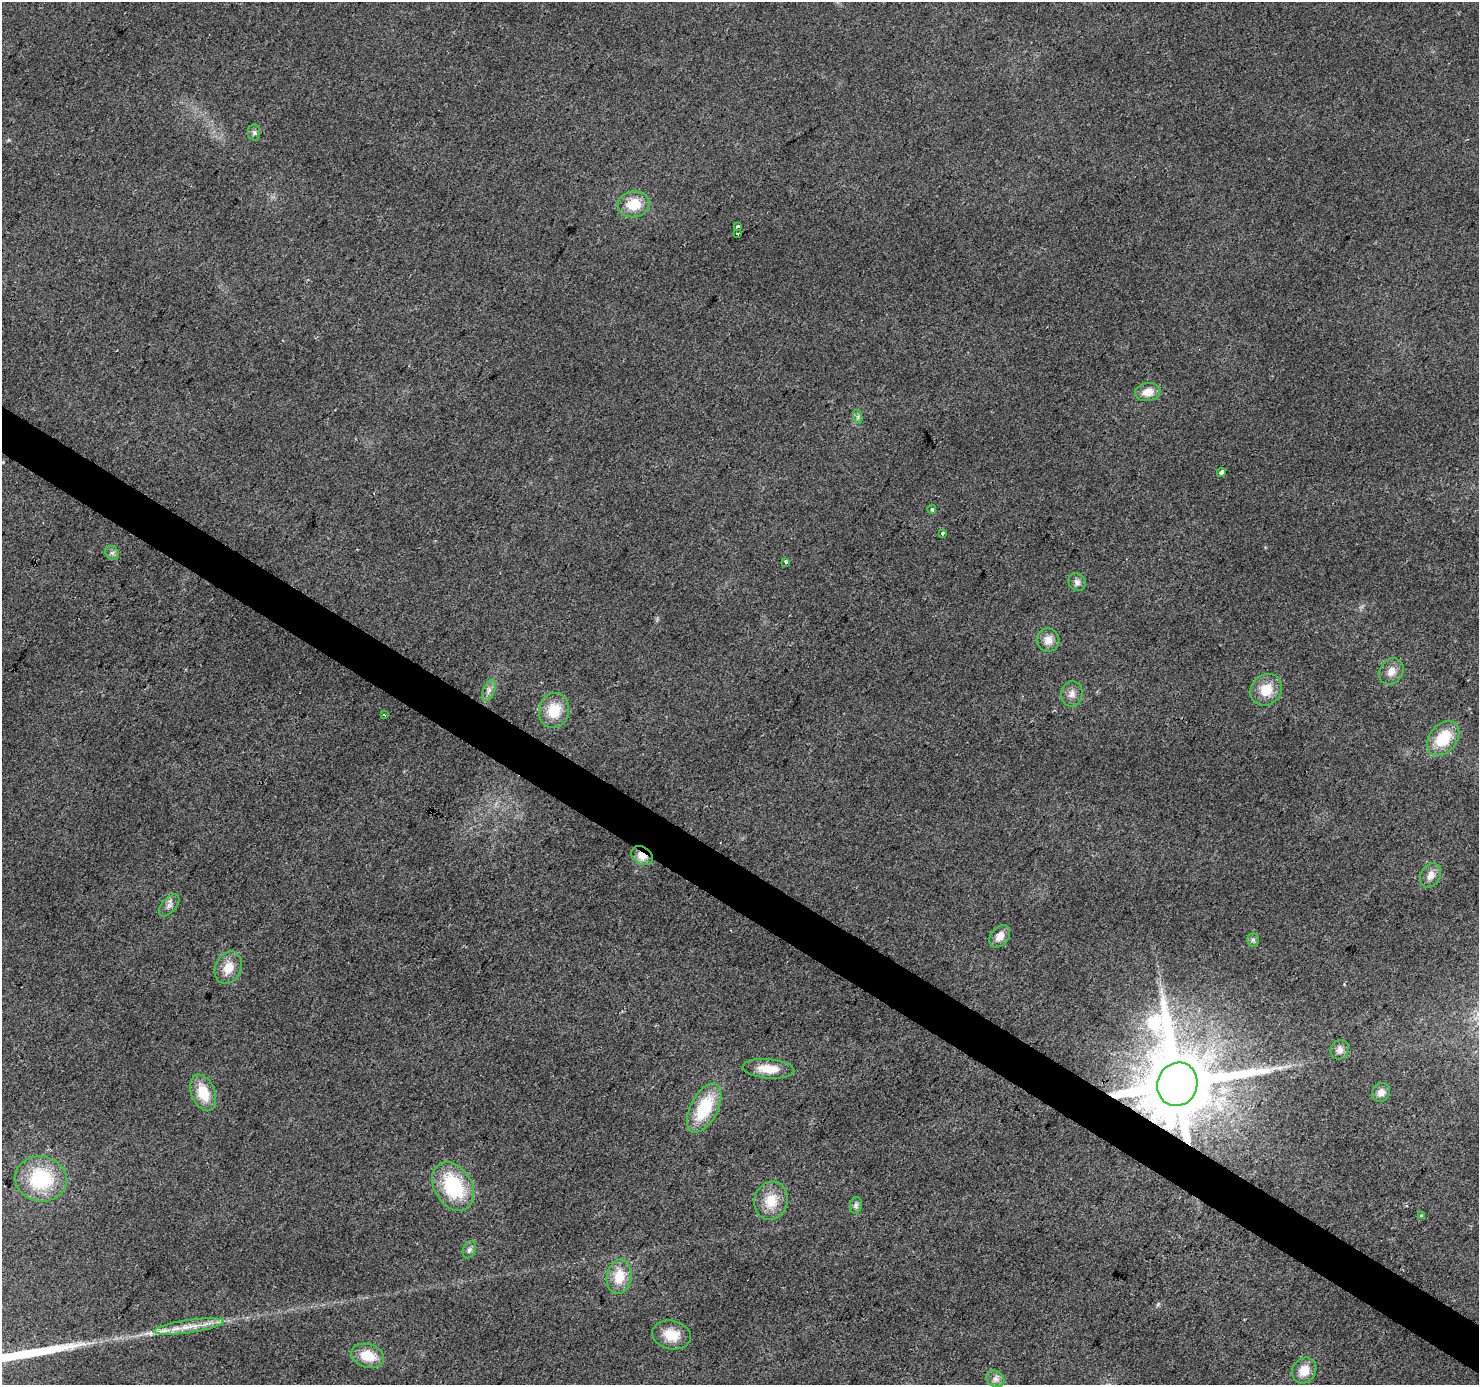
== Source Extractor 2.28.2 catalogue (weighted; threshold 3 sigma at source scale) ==
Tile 6 of 4 x 4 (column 2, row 2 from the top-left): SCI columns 1477-2953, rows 2954-4336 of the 5912 x 5973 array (HDU 1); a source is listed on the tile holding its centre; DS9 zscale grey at full resolution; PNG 1481 x 1387 px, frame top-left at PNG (2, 2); each listed source drawn as its Kron ellipse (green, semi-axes under 4 px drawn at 4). Shown black and unused: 3% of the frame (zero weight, under 2 of 3 exposures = <1% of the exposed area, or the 3 px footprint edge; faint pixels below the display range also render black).
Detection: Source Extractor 2.28.2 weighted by HDU 2 'WHT'; one run over the whole footprint, this tile lists its part. Background 0.0442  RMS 0.0086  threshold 0.0388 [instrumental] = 3 sigma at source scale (4.5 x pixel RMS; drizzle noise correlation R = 1.50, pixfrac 1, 0.0396/0.0396 arcsec/px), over >= 5 px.
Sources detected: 45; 1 long thin detection or spike segment (spike, bleed or trail) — neither listed nor drawn; the other 44 listed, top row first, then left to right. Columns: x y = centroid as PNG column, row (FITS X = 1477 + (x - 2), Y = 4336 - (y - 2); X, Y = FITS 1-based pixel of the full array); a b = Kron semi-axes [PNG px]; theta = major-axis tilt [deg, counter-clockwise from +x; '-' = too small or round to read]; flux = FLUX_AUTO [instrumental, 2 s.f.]
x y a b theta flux
254 132 8 6 90 2.1
634 204 16 13 8 20
738 226 3 3 - 2.9
737 233 3 3 - 1.8
1148 392 13 9 10 9.9
858 417 7 4 -73 1.8
1221 473 5 3 - 15
932 509 4 4 - 3
942 533 3 3 - 4
112 553 7 6 - 2.4
786 562 3 3 - 6.6
1077 582 9 8 - 3.6
1048 640 11 11 - 8
1391 671 14 11 54 7.6
489 690 11 5 68 3.8
1266 690 17 15 41 18
1072 694 12 11 - 5.6
554 711 18 15 78 22
384 715 3 2 - 1.3
1443 738 19 13 49 31
642 856 11 8 -27 11
1431 875 13 9 60 6.8
169 905 13 7 49 3.9
1000 936 13 8 52 7.9
1253 940 7 6 - 2
228 968 17 13 65 15
1340 1050 10 9 - 4.9
768 1069 26 9 -5 16
1177 1084 22 20 68 12000
1381 1092 10 8 56 6
203 1093 19 11 -67 21
704 1108 26 13 63 42
41 1179 26 22 -9 59
453 1186 26 18 -59 60
771 1201 19 16 74 19
856 1205 8 6 78 2.5
1422 1215 3 3 - 2.1
469 1250 9 6 68 2.8
619 1277 17 12 80 19
189 1326 35 6 8 15
672 1335 20 14 -11 16
367 1356 17 11 -16 19
1304 1371 13 11 57 13
995 1379 9 7 -34 4
Overlapping masked pixels (flux is a lower limit): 2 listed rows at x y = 642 856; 1177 1084